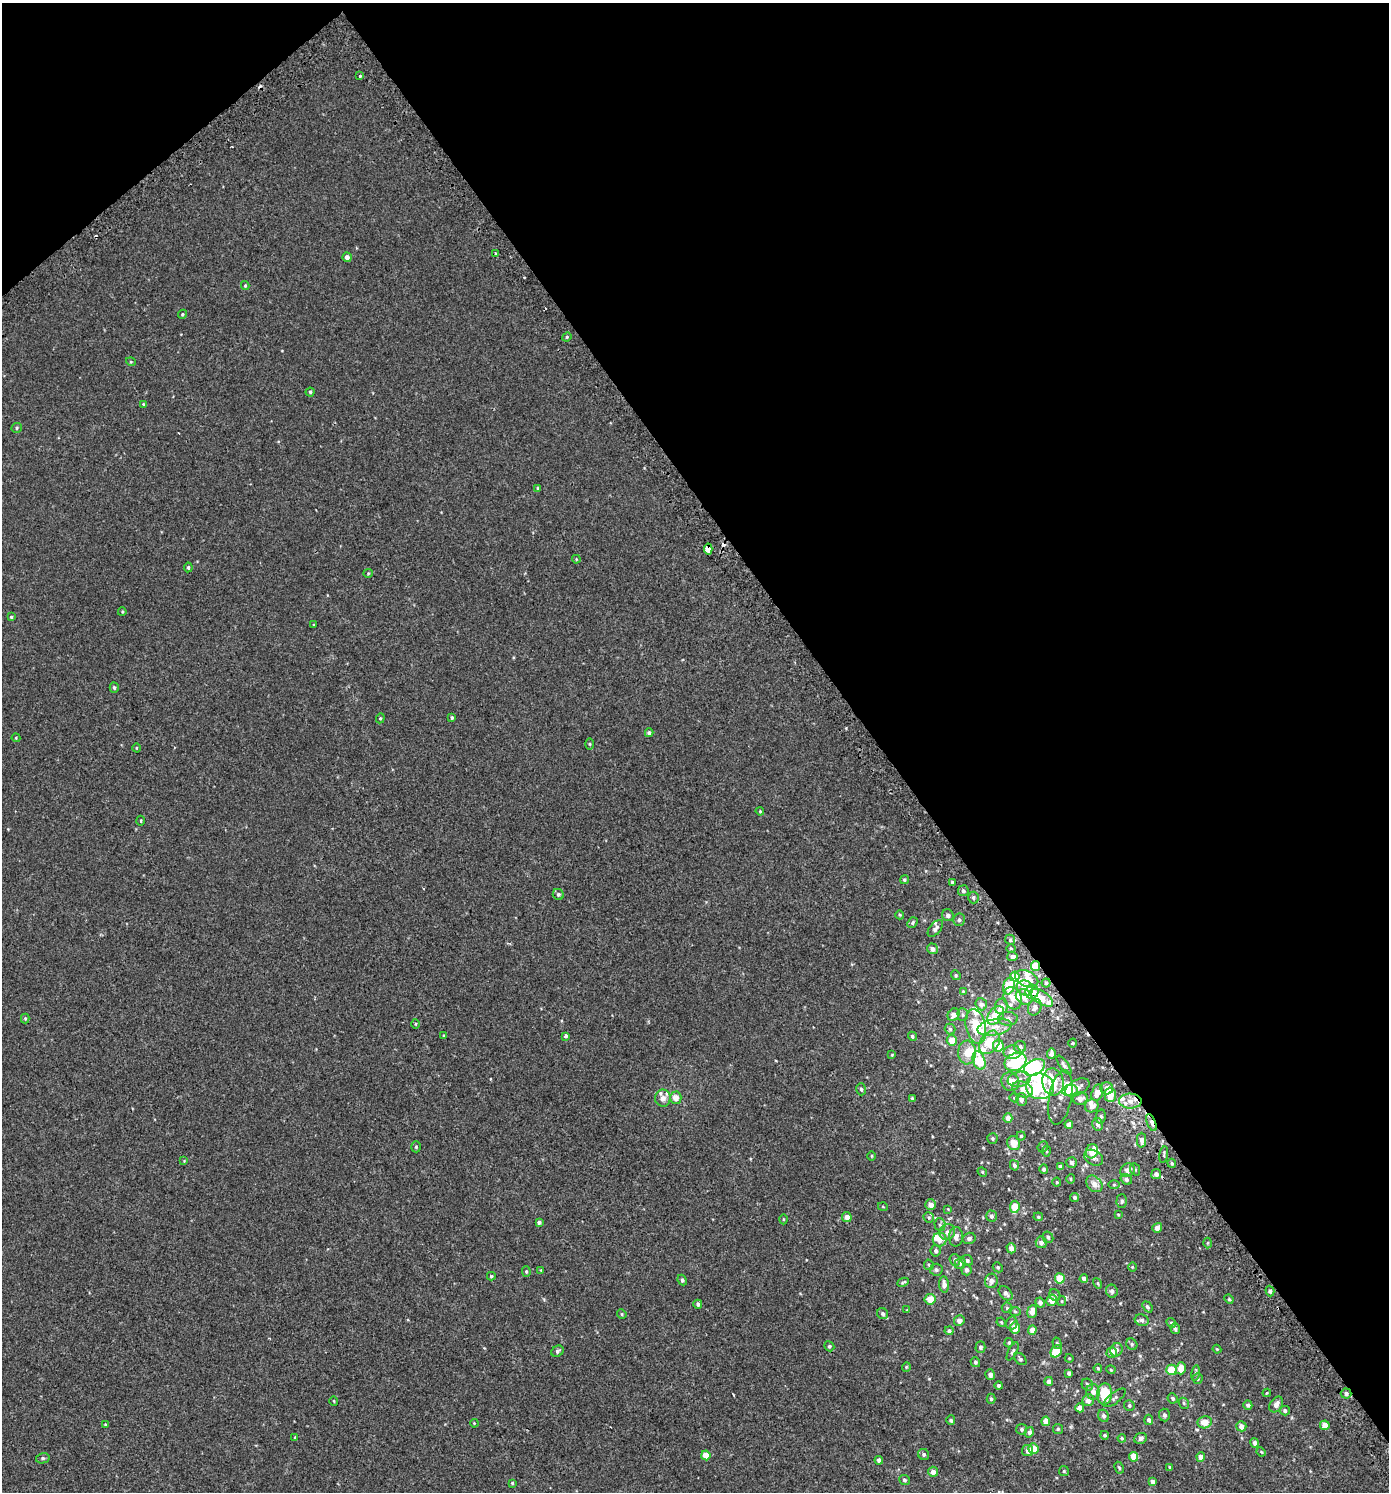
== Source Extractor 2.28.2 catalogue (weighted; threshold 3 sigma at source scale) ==
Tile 3 of 4 x 4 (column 3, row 1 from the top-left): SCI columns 3036-4422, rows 4531-6020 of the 6007 x 6069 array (HDU 1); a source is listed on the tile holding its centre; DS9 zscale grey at full resolution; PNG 1391 x 1494 px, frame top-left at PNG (2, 3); each listed source drawn as its Kron ellipse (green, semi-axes under 4 px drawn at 4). Shown black and unused: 39% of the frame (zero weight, under 2 of 3 exposures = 3% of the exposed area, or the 3 px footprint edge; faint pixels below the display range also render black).
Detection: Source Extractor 2.28.2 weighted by HDU 2 'WHT'; one run over the whole footprint, this tile lists its part. Background 0.00218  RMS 0.0058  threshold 0.0262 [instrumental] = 3 sigma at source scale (4.5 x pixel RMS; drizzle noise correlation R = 1.50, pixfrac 1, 0.0396/0.0396 arcsec/px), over >= 5 px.
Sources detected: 305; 4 inside a brighter object's white glare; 5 cosmic-ray / hot-pixel residue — neither listed nor drawn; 21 inside a brighter listed object's ellipse — not listed separately; the other 275 listed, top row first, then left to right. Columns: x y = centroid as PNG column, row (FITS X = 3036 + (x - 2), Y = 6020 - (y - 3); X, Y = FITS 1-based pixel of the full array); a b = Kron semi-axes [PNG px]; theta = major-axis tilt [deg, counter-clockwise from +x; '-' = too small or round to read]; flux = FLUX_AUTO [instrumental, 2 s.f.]
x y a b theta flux
360 76 3 3 - 2.2
496 254 3 3 - 4.7
347 257 4 4 - 2.2
245 286 4 4 - 0.6
182 314 5 4 - 0.65
567 337 5 4 - 0.72
131 362 5 3 - 0.49
310 392 4 4 - 0.79
143 404 3 3 - 0.48
17 428 5 5 - 0.92
538 488 4 3 - 0.78
708 549 5 4 - 33
576 559 4 3 - 0.45
188 567 5 4 - 1.1
368 573 5 4 - 0.56
122 612 4 3 - 0.52
11 617 4 4 - 0.67
314 625 4 3 - 0.41
114 688 5 4 - 1
452 717 4 3 - 0.83
380 718 5 4 - 0.61
649 733 4 4 - 1.5
16 738 4 4 - 0.52
590 744 5 3 - 0.56
136 748 4 3 - 0.4
760 811 4 3 - 0.59
141 821 5 3 - 0.66
904 880 5 4 - 0.93
952 883 4 3 - 3.6
963 891 5 5 - 1.2
558 894 6 5 - 1.1
973 898 6 5 - 1.3
900 915 4 4 - 0.67
948 915 6 5 - 1.6
959 920 6 6 - 1.3
913 923 6 4 49 1.2
935 928 10 5 49 2
1010 940 5 4 - 0.92
1011 948 5 3 - 0.59
932 949 5 5 - 2.2
1012 956 5 4 - 1.7
1035 966 5 4 - 12
956 975 5 4 - 0.68
1015 977 5 4 - 8.5
1027 979 12 7 -25 6.5
1046 983 4 4 - 0.93
1009 986 8 6 73 14
1025 988 8 7 - 5.8
963 991 4 3 - 0.49
1032 992 7 6 - 11
1024 997 9 7 -32 4.7
1013 998 11 9 -70 4.5
1041 998 13 6 -33 7.9
981 1004 6 5 - 2.2
1001 1006 8 6 74 4.6
1035 1007 8 6 64 2.6
953 1015 6 5 - 2.6
963 1015 6 5 - 0.94
996 1015 10 7 50 15
25 1018 5 4 - 0.66
1008 1019 10 7 -2 2.4
416 1024 5 3 - 0.5
976 1026 17 10 -77 14
994 1027 17 8 10 5.8
950 1029 5 5 - 0.96
444 1036 4 3 - 0.7
565 1036 4 3 - 1.6
912 1036 5 4 - 0.98
952 1040 5 5 - 5.9
989 1042 13 9 54 11
1073 1043 5 3 - 0.51
998 1046 6 5 - 8.2
1020 1047 6 6 - 2
967 1052 12 9 -89 5.8
1012 1052 8 6 1 5.5
1051 1054 5 4 - 2.2
892 1055 4 4 - 0.47
979 1060 9 6 -71 16
1015 1062 11 8 22 52
1064 1065 11 4 -55 1.4
1034 1067 11 7 29 68
1019 1079 11 7 10 2.8
1010 1082 9 9 - 5.7
1053 1082 13 10 -81 13
1040 1086 14 13 - 19
1077 1087 13 7 27 3.4
1107 1088 6 6 - 3.8
861 1089 6 4 -74 0.87
1023 1089 11 7 -25 4.4
1070 1090 8 5 10 11
1097 1093 8 5 75 5
1110 1095 7 5 -89 7.6
1060 1097 28 11 79 5.4
663 1098 8 8 - 4.3
676 1098 6 6 - 4.4
912 1098 4 4 - 0.69
1014 1098 4 4 - 0.55
1080 1098 7 6 - 3
1021 1100 6 5 - 2.2
1130 1101 11 7 -1 5.1
1092 1106 7 6 - 3
1101 1117 7 5 80 1.1
1008 1118 5 4 - 3.5
1151 1123 9 4 -67 2.5
1069 1124 4 4 - 3.3
1098 1124 6 5 - 1.9
1021 1136 4 4 - 0.58
992 1138 5 5 - 0.94
1141 1140 7 4 -90 2.4
1014 1143 7 6 - 5.6
416 1147 5 4 - 0.75
1043 1147 6 5 - 0.75
1046 1151 5 3 - 0.59
1092 1151 7 6 - 8.3
1164 1155 8 2 81 0.74
871 1156 4 3 - 0.48
1094 1158 10 7 -31 2.4
184 1161 4 4 - 0.42
1072 1162 5 5 - 1.6
1172 1163 5 3 - 0.85
1014 1165 5 4 - 1.3
1061 1167 4 4 - 1.3
1044 1169 5 4 - 1.2
1135 1169 6 5 - 0.79
1127 1170 7 6 - 2.9
982 1172 5 4 - 0.67
1156 1174 5 5 - 1.6
1071 1179 5 3 - 0.57
1126 1179 6 5 - 1.4
1057 1182 4 4 - 0.6
1094 1184 9 7 -46 3.5
1114 1185 5 3 - 0.54
1075 1197 4 4 - 1.2
1122 1201 7 5 89 1.4
931 1205 5 5 - 3.2
883 1207 5 3 - 0.43
1015 1207 6 5 - 10
948 1209 4 4 - 0.39
1118 1214 3 2 - 0.46
991 1216 5 5 - 1.6
847 1217 5 4 - 3.2
929 1217 5 5 - 0.85
1038 1217 5 4 - 0.7
783 1219 5 3 - 0.52
539 1222 4 4 - 1.2
940 1225 6 5 - 1
1157 1228 5 4 - 2.5
947 1232 8 7 - 2.4
956 1237 10 7 87 2.7
1048 1237 6 5 - 1.1
969 1238 6 5 - 1.5
940 1239 7 7 - 5.4
1041 1242 6 5 - 2.3
1208 1243 5 3 - 0.59
1011 1248 5 4 - 3.1
936 1251 5 5 - 1.4
955 1260 6 5 - 1.4
967 1260 6 5 - 1.4
960 1263 6 5 - 1.2
929 1265 5 5 - 0.74
998 1267 5 4 - 0.78
1132 1267 4 3 - 0.46
541 1270 4 4 - 0.48
936 1270 6 6 - 1.3
966 1270 5 5 - 1.7
526 1272 5 4 - 0.77
491 1276 4 3 - 0.67
1060 1278 5 5 - 12
1084 1279 4 4 - 2.5
682 1280 5 4 - 1.1
991 1281 7 6 - 2.3
903 1282 6 3 26 0.7
1098 1283 5 4 - 0.7
944 1284 8 5 -84 3.4
1112 1291 6 6 - 1.5
1270 1291 5 4 - 1.4
1006 1293 8 5 -46 2.1
1055 1295 6 5 - 1.1
930 1299 5 5 - 7
1229 1299 5 4 - 0.64
1052 1300 6 5 - 5
1062 1301 5 4 - 0.63
1040 1302 5 4 - 1.9
698 1304 4 4 - 1.5
1147 1307 6 4 -52 0.98
1007 1308 5 5 - 0.77
907 1310 4 3 - 0.43
1015 1311 6 4 -3 0.74
1032 1312 6 5 - 4.4
622 1314 5 4 - 0.69
883 1314 6 5 - 1.1
1142 1320 7 5 -20 1.4
959 1321 5 5 - 2.6
1001 1322 5 3 - 0.55
1012 1323 6 5 - 1.4
1171 1323 5 4 - 0.78
1015 1328 6 5 - 6.9
1175 1329 5 4 - 1.2
1032 1330 4 4 - 3.2
949 1331 4 4 - 1.2
1009 1343 5 4 - 0.68
1057 1343 6 4 -73 0.9
1132 1344 6 5 - 0.91
829 1346 5 5 - 1
980 1347 5 5 - 1.4
1217 1349 4 3 - 0.52
1116 1350 7 6 - 1.6
557 1351 6 5 - 1.2
1013 1351 10 4 62 1.1
1056 1351 7 5 55 15
1112 1352 5 5 - 4.5
1069 1358 4 4 - 0.52
1020 1359 7 5 -44 0.95
975 1362 5 4 - 1
906 1367 5 4 - 0.55
1098 1368 4 3 - 0.66
1181 1368 6 5 - 6.7
1111 1370 4 4 - 0.65
1171 1370 5 5 - 13
1069 1373 4 4 - 1.5
1196 1373 8 4 81 0.84
990 1375 5 4 - 1.9
1198 1378 5 5 - 0.93
1049 1381 4 4 - 2.1
1087 1385 6 5 - 1.3
999 1386 4 4 - 1.4
1093 1392 8 7 - 2.8
1267 1393 4 4 - 0.52
1346 1393 5 5 - 1.7
1104 1394 10 7 88 20
1115 1398 13 5 38 1.9
1173 1398 5 4 - 1.2
991 1399 5 4 - 0.73
1088 1400 6 6 - 3.5
334 1401 5 3 - 0.42
1184 1403 6 5 - 0.83
1276 1404 8 6 57 3.1
1129 1405 5 5 - 1.1
1248 1405 4 4 - 1.4
1080 1408 4 4 - 3.9
1285 1411 5 4 - 1.2
1164 1415 6 5 - 1.4
1103 1416 6 5 - 1.5
951 1420 5 4 - 1.2
1149 1420 5 4 - 1.5
1046 1421 5 4 - 6.1
1205 1422 7 6 - 5.8
474 1423 4 3 - 0.43
105 1425 3 3 - 0.47
1325 1425 5 4 - 4.8
1241 1426 5 5 - 3.2
1021 1429 5 5 - 1.1
1058 1429 5 5 - 0.73
1029 1432 5 4 - 1.6
1105 1435 4 4 - 0.75
295 1437 4 3 - 0.53
1122 1438 4 3 - 0.56
1141 1438 6 5 - 1.5
1255 1443 5 4 - 2
1033 1449 5 5 - 7.8
1027 1451 5 5 - 2.5
1261 1452 5 4 - 0.55
924 1454 6 5 - 1.2
706 1455 5 4 - 8.2
1134 1457 5 4 - 8.7
1201 1457 4 4 - 3.6
43 1458 7 5 13 1
879 1460 4 4 - 1.8
1170 1467 3 3 - 0.67
1119 1468 6 4 -62 0.82
1064 1471 5 5 - 0.76
933 1472 5 5 - 2.7
904 1480 5 5 - 1
1152 1481 4 4 - 1.5
512 1483 4 3 - 0.55
Overlapping masked pixels (flux is a lower limit): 4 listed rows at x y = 708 549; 1035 966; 1032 992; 1151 1123